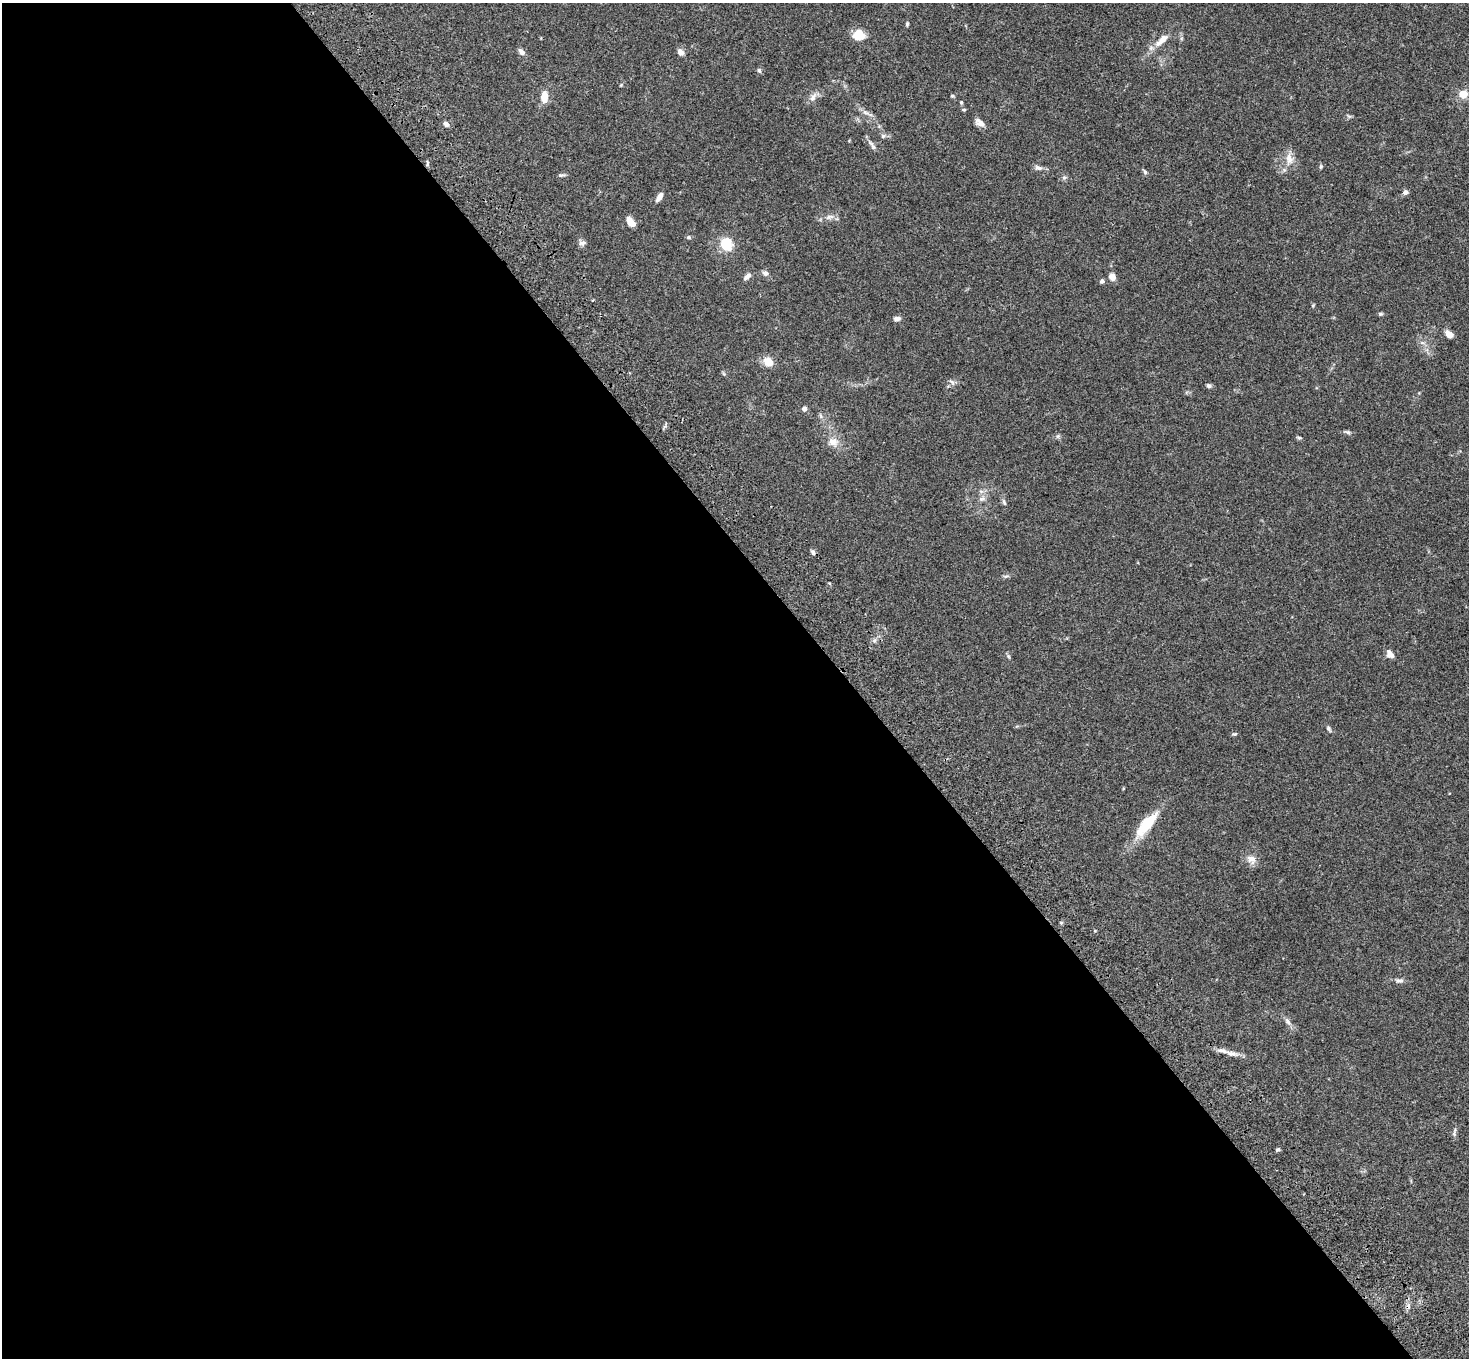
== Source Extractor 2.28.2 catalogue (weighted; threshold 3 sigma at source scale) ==
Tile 9 of 4 x 4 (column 1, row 3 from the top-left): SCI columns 107-1573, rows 1734-3089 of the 6077 x 6038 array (HDU 1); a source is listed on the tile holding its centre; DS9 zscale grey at full resolution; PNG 1471 x 1360 px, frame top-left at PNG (2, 3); no overlay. Shown black and unused: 58% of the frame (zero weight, under 3 of 4 exposures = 6% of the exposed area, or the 3 px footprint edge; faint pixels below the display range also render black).
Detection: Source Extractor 2.28.2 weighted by HDU 2 'WHT'; one run over the whole footprint, this tile lists its part. Background 0.0588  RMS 0.0053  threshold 0.024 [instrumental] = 3 sigma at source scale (4.5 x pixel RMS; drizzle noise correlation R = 1.50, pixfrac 1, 0.05/0.05 arcsec/px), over >= 5 px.
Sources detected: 66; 1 cosmic-ray / hot-pixel residue — not listed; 1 inside a brighter listed object's ellipse — not listed separately; the other 64 listed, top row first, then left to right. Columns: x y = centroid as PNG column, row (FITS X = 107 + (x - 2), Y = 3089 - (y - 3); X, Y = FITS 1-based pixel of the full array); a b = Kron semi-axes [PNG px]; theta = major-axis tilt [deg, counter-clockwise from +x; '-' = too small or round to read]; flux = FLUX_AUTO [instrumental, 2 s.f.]
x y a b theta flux
907 24 6 4 89 0.7
859 35 14 11 -8 7.8
1162 40 23 8 45 6
521 52 9 6 -44 2.2
680 52 8 6 -56 2.7
759 70 6 5 - 0.93
621 85 4 4 - 0.45
1463 94 7 6 - 7.3
952 96 5 4 - 0.59
544 97 12 7 88 6.2
813 97 13 7 56 2.6
961 102 4 4 - 0.54
964 110 5 4 - 0.68
865 112 9 4 -19 1.4
1349 116 7 4 -32 0.76
980 123 12 7 -42 3.2
446 124 7 5 -47 1.8
883 136 6 5 - 0.93
873 147 8 5 -47 1.3
1289 159 18 9 -80 4.8
427 163 10 2 90 0.62
1321 167 6 4 71 0.64
1038 168 11 7 -9 1.9
1145 172 7 5 -62 0.94
561 175 9 4 0 0.94
1064 177 6 4 1 0.86
1405 192 6 5 - 1.6
659 197 10 5 57 3
829 217 10 5 13 1.9
631 222 10 6 -51 6.1
689 237 6 4 -3 0.86
582 243 9 7 3 1.7
726 244 8 7 - 24
765 273 8 6 -35 1.8
747 276 10 5 46 2.4
1112 277 8 7 - 3.2
1102 281 5 4 - 1.4
1380 314 6 4 -2 0.78
897 319 9 6 10 1.8
1449 334 8 6 -39 4.5
768 362 11 9 -33 6
952 382 9 4 -36 1.2
1209 386 7 5 -23 1.1
804 409 4 4 - 2.8
821 416 7 4 -71 0.88
1348 432 7 5 -19 0.96
1058 436 6 5 - 0.83
1299 438 8 3 -11 0.71
833 442 12 10 -30 4.5
982 499 9 5 19 1.5
1004 502 10 5 -71 1.2
813 552 7 4 -51 1
1006 576 7 4 18 0.88
875 640 6 4 70 0.94
1390 654 12 7 -49 2.9
1329 728 7 5 -59 1.2
1235 734 6 5 - 0.81
1146 824 34 12 50 17
1251 859 14 11 -42 3.6
1399 981 13 6 -1 1.7
1288 1022 11 6 -56 1.9
1232 1053 20 5 -10 3.6
1454 1133 15 4 79 1.1
1278 1149 6 4 16 0.78